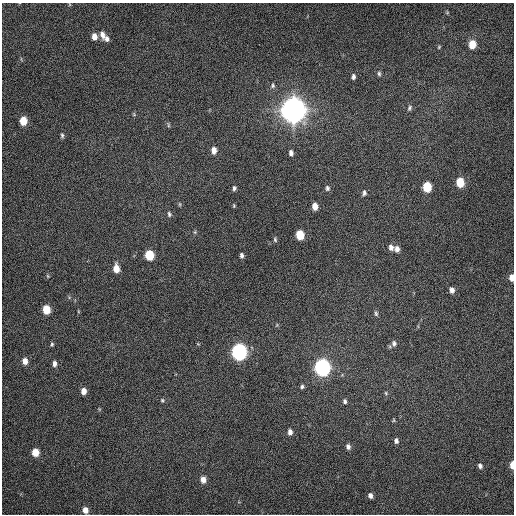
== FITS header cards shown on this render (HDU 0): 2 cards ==
NAXIS1  =                  512 / Axis length
NAXIS2  =                  512 / Axis length

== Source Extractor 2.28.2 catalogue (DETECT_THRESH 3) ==
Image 512 x 512 px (HDU 0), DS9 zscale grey, 1 PNG px = 1 image px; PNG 516 x 516 px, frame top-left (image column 1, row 512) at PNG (2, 3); no overlay
Background 400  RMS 19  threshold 57.4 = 3 sigma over >= 5 px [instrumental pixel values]
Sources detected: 60; all 60 listed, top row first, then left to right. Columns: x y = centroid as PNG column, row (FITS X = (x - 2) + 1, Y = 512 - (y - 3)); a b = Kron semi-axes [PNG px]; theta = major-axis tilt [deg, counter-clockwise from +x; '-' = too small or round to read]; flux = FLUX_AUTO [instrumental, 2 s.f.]
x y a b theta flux
102 34 10 6 -77 6.7e+03
94 37 7 6 - 8.7e+03
107 39 7 6 - 5.1e+03
472 44 7 5 88 2.3e+04
439 47 5 4 - 1.4e+03
379 74 6 5 - 2.4e+03
353 76 6 4 90 3.2e+03
273 86 6 6 - 2.7e+03
409 108 9 5 65 3.0e+03
293 110 10 8 -89 2.1e+06
134 114 5 5 - 1.5e+03
23 121 7 5 89 2.3e+04
168 125 7 3 -82 1.6e+03
62 135 7 4 -89 2.5e+03
214 150 7 5 -87 9.3e+03
291 153 6 4 -85 4.1e+03
460 182 7 6 - 3.3e+04
427 187 7 6 - 4.7e+04
234 188 5 4 - 2.9e+03
327 188 7 5 -88 3.0e+03
364 193 7 5 82 3.3e+03
180 204 6 4 -90 1.5e+03
234 206 5 3 - 1.3e+03
315 206 6 5 - 1.1e+04
169 214 7 5 -73 2.5e+03
195 232 6 4 72 1.6e+03
300 235 7 5 -81 3.7e+04
275 240 6 4 -74 2.1e+03
391 248 7 6 - 5.5e+03
397 249 7 6 - 5.9e+03
149 255 7 6 - 5.1e+04
242 255 5 4 - 3.3e+03
116 268 7 5 -86 1.6e+04
48 276 6 4 -88 1.4e+03
511 278 6 4 -88 8.7e+03
452 290 6 5 - 6.1e+03
46 309 6 5 - 2.7e+04
376 313 7 5 -78 2.5e+03
394 343 7 6 - 3.8e+03
52 344 6 4 76 1.9e+03
239 352 8 7 - 4.0e+05
25 361 7 5 -81 8.7e+03
54 364 6 4 -87 4.9e+03
322 367 8 7 - 4.6e+05
302 387 6 5 - 2.5e+03
83 391 6 5 - 9.9e+03
386 393 6 4 -49 1.7e+03
162 400 6 5 - 2.0e+03
345 401 6 5 - 2.6e+03
99 409 6 3 -72 1.3e+03
394 420 6 4 89 1.4e+03
290 432 6 5 - 5.6e+03
396 441 6 5 - 3.8e+03
348 447 6 5 - 4.6e+03
35 452 6 5 - 2.1e+04
512 465 6 3 89 1.4e+04
480 466 6 5 - 3.8e+03
203 480 7 6 - 9.2e+03
370 495 6 4 -70 4.5e+03
85 510 6 5 - 9.5e+03
At the frame edge (FLAGS 8, measured only in part): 2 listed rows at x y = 511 278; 512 465